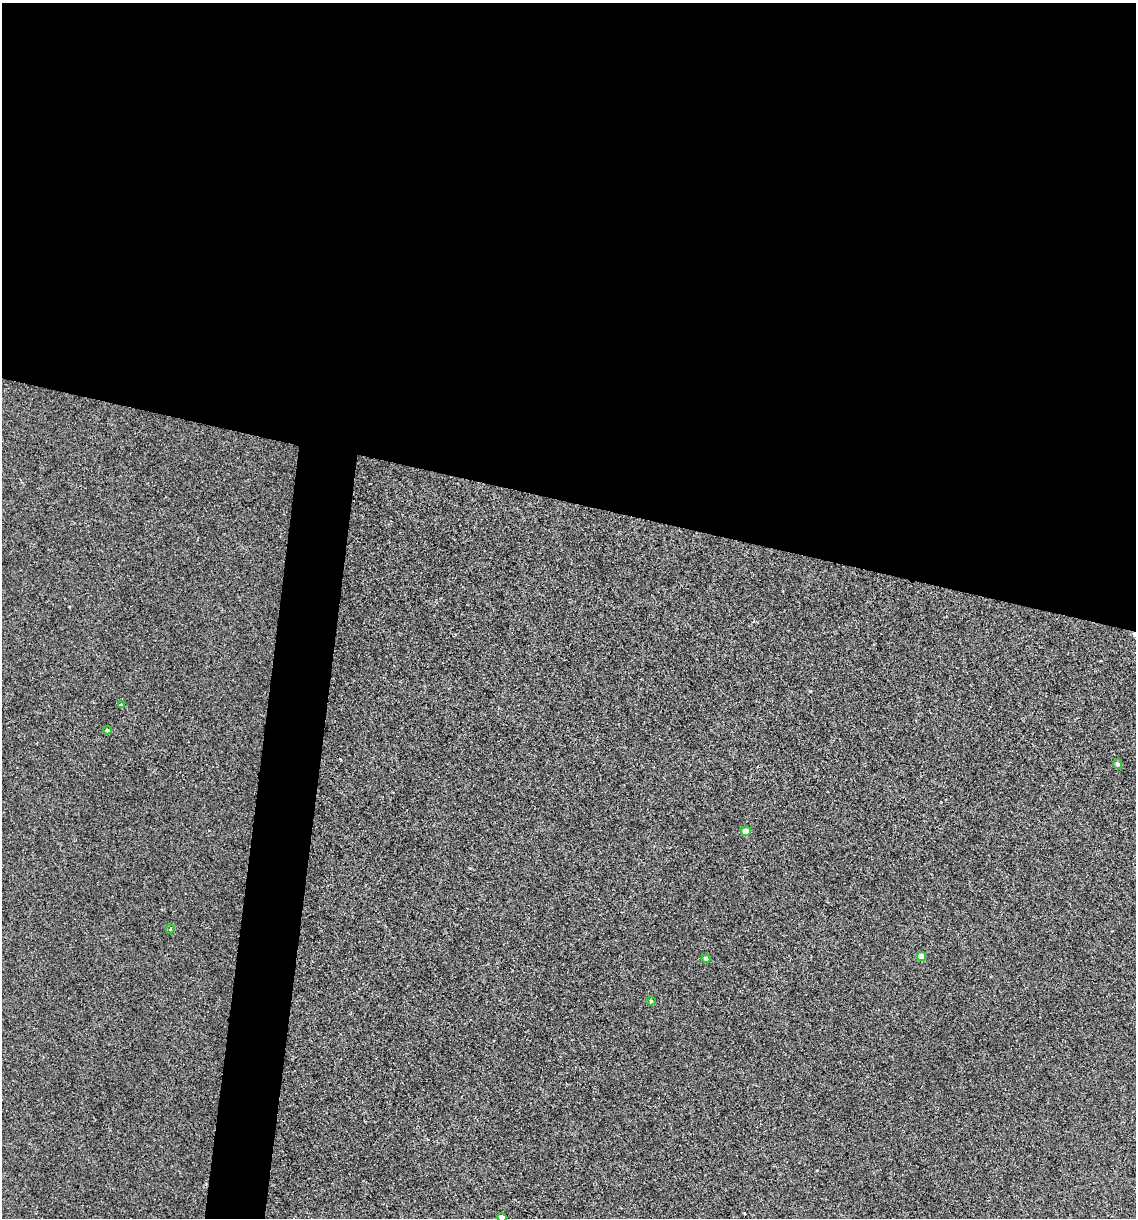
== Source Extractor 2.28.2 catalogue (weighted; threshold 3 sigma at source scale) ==
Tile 3 of 4 x 4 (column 3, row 1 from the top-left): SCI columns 2387-3520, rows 3651-4866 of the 4889 x 4866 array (HDU 1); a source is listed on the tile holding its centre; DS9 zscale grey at full resolution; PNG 1138 x 1220 px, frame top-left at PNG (2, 3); each listed source drawn as its Kron ellipse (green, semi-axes under 4 px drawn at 4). Shown black and unused: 45% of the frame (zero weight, under 2 of 3 exposures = <1% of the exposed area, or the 3 px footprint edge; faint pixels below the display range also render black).
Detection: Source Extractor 2.28.2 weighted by HDU 2 'WHT'; one run over the whole footprint, this tile lists its part. Background 0.00157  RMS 0.005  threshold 0.0226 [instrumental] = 3 sigma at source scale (4.5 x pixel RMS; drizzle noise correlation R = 1.50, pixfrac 1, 0.05/0.05 arcsec/px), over >= 5 px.
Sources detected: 9; all 9 listed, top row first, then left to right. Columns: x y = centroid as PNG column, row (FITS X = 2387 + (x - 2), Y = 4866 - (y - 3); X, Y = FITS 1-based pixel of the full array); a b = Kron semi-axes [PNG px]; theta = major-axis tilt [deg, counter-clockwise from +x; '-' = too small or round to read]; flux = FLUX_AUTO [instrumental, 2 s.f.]
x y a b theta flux
121 705 4 4 - 1.2
107 730 4 3 - 0.85
1117 764 5 4 - 1.3
746 831 5 4 - 4.3
170 929 4 4 - 0.59
921 956 5 4 - 6
706 959 4 4 - 2.3
651 1001 5 4 - 0.6
502 1217 4 4 - 2.6
Isophote crosses this tile's border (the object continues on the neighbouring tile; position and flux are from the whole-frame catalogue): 1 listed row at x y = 502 1217